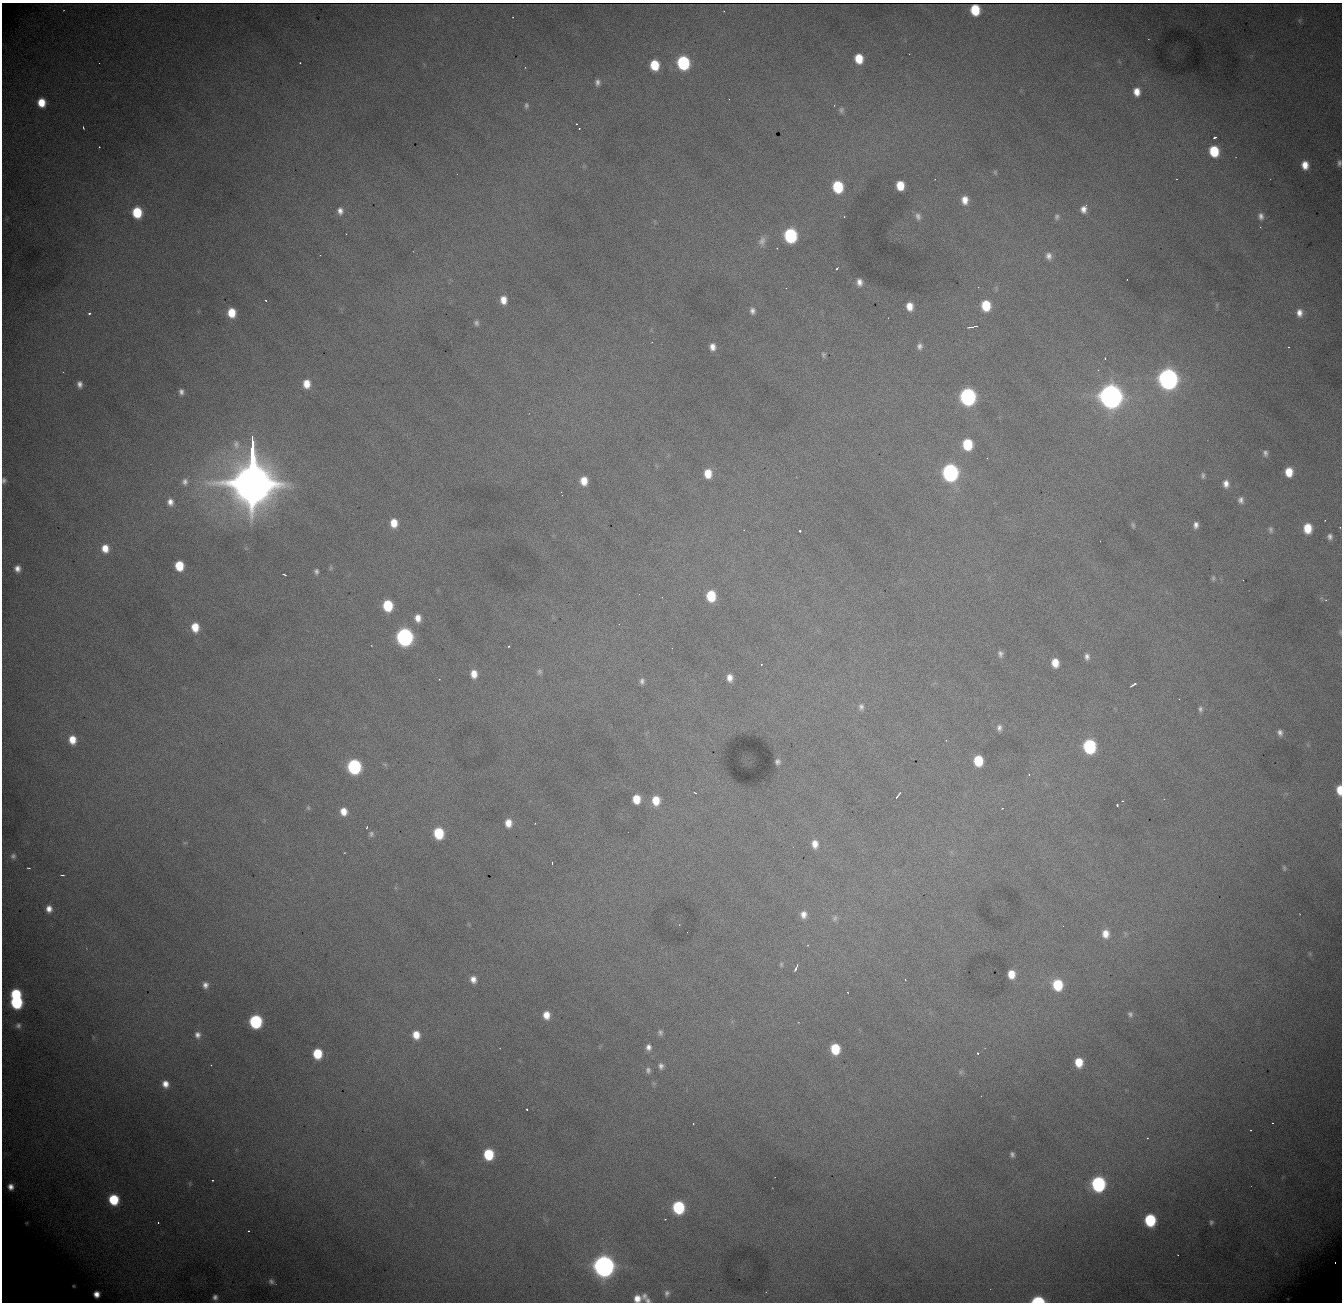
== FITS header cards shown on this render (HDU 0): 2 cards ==
NAXIS1  = 1340
NAXIS2  = 1300

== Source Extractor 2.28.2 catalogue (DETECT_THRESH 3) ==
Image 1340 x 1300 px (HDU 0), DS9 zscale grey, 1 PNG px = 1 image px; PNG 1344 x 1304 px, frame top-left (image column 1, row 1300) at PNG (2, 3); no overlay
Background 2020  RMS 24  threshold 71.5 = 3 sigma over >= 5 px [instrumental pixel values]
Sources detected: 197; all 197 listed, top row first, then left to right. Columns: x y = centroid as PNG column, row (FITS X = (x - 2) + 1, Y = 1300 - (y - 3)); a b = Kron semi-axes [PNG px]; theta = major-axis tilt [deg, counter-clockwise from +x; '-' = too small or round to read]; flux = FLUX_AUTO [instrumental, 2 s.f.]
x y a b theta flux
975 10 8 7 - 5.4e+04
724 11 2 2 - 9.7e+02
859 59 8 6 -80 3.8e+04
300 63 2 2 - 1.1e+03
683 63 9 7 -81 2.1e+05
655 65 8 7 - 5.5e+04
525 67 2 2 - 1.3e+03
597 82 8 6 87 6.5e+03
1137 92 9 7 -83 1.7e+04
729 99 2 2 - 8.0e+02
41 103 8 7 - 3.3e+04
526 105 8 5 86 3.7e+03
841 110 9 7 68 4.5e+03
577 124 3 2 - 1.6e+03
83 128 3 2 - 1.7e+03
1215 137 4 3 - 2.9e+03
99 147 3 3 - 1.3e+03
1214 151 9 7 -78 6.6e+04
1339 163 8 5 81 4.9e+03
1305 165 8 7 - 1.9e+04
995 172 6 5 - 2.2e+03
900 186 8 6 -84 3.4e+04
838 187 9 7 -81 9.9e+04
965 200 10 7 -88 1.7e+04
1083 209 10 8 77 1.2e+04
340 211 10 8 -78 1.0e+04
137 212 8 7 - 6.9e+04
918 216 11 8 -73 9.0e+03
1261 216 10 8 -81 8.3e+03
1057 217 10 7 -88 5.7e+03
346 234 2 2 - 8.8e+02
790 235 9 8 - 2.3e+05
762 241 13 9 71 9.5e+03
1049 256 10 8 -76 9.5e+03
837 268 3 2 - 3.6e+03
859 282 9 7 -82 9.7e+03
265 300 3 2 - 1.3e+03
503 300 9 7 -81 1.8e+04
909 306 8 6 -82 1.7e+04
986 306 9 7 -84 5.7e+04
752 311 8 7 - 7.2e+03
89 313 3 3 - 3.1e+03
231 313 8 7 - 3.4e+04
1299 313 10 7 -87 1.2e+04
476 323 7 6 - 4.4e+03
976 326 4 2 - 1.7e+03
971 327 7 2 3 3.2e+03
919 346 7 6 - 5.8e+03
712 347 8 7 - 1.2e+04
1289 347 3 2 - 8.1e+02
823 355 7 5 -77 3.1e+03
1105 358 3 3 - 1.0e+03
1168 379 10 9 - 1.3e+06
80 384 7 5 -80 7.6e+03
307 384 9 7 88 2.2e+04
181 392 7 5 -80 6.1e+03
1111 396 10 9 - 2.4e+06
968 397 9 8 - 5.2e+05
236 444 13 9 -84 1.2e+04
967 444 9 7 -82 7.3e+04
1265 453 8 6 -81 5.6e+03
950 472 10 8 -84 5.3e+05
1289 472 8 6 -87 2.9e+04
708 473 8 7 - 2.9e+04
252 474 50 11 -90 1.9e+07
1203 475 8 5 90 3.9e+03
4 480 6 5 - 4.2e+03
584 481 9 7 -86 2.3e+04
185 482 9 8 - 7.9e+03
1226 484 9 7 -84 1.1e+04
1241 500 9 7 -81 7.1e+03
170 502 9 8 - 1.1e+04
394 523 9 7 -86 2.5e+04
1133 525 7 4 -75 2.7e+03
1196 525 8 6 86 7.5e+03
1307 528 9 7 -89 3.7e+04
744 530 2 2 - 8.3e+02
1271 530 9 6 -89 4.5e+03
800 531 3 3 - 4.3e+03
1330 536 7 6 - 5.9e+03
105 548 9 7 -84 2.1e+04
179 566 8 7 - 4.8e+04
17 569 8 7 - 1.0e+04
316 571 5 4 - 3.9e+03
284 574 4 2 - 1.7e+03
1213 578 8 5 83 3.3e+03
639 594 2 2 - 8.0e+02
711 596 9 7 -87 5.9e+04
1326 600 5 4 - 1.7e+03
388 606 8 7 - 7.9e+04
418 618 9 7 -82 1.4e+04
195 627 9 7 -86 2.9e+04
404 637 9 8 - 6.1e+05
509 646 3 2 - 1.3e+03
1000 654 9 7 -79 6.0e+03
1087 657 8 6 -88 6.5e+03
1055 663 8 6 -79 2.2e+04
761 665 3 2 - 3.5e+03
539 671 7 7 - 4.0e+03
474 674 9 7 -89 1.8e+04
730 678 9 7 -85 1.2e+04
439 679 2 2 - 1.1e+03
642 681 8 6 85 5.3e+03
1134 684 7 3 27 5.0e+03
1179 699 2 2 - 8.7e+02
861 707 9 7 85 6.0e+03
1200 709 8 5 85 4.7e+03
999 728 8 6 -84 6.2e+03
1280 733 8 6 -71 6.5e+03
72 740 9 7 -82 2.3e+04
1089 746 9 8 - 2.0e+05
978 761 8 7 - 5.6e+04
778 762 5 5 - 4.4e+03
354 767 9 8 - 2.7e+05
1029 774 4 3 - 1.3e+03
1339 790 8 5 -88 2.7e+04
695 793 3 2 - 1.3e+03
898 795 7 2 55 3.4e+03
636 799 7 6 - 3.0e+04
656 800 10 8 -86 3.0e+04
1123 801 2 2 - 1.4e+03
1117 805 4 2 - 6.2e+03
308 808 7 5 -69 2.6e+03
1002 808 3 2 - 9.2e+02
343 811 9 7 -77 1.8e+04
508 823 9 7 87 1.7e+04
367 827 4 3 - 1.9e+03
439 833 8 7 - 8.0e+04
371 834 8 7 - 4.8e+03
185 843 6 3 19 1.7e+03
815 844 10 7 -83 1.4e+04
13 856 7 7 - 4.5e+03
552 863 2 2 - 1.1e+03
29 868 3 2 - 3.3e+03
1284 868 8 4 -73 2.7e+03
62 875 4 2 - 1.7e+03
49 909 8 7 - 1.2e+04
803 914 9 8 - 1.1e+04
835 918 9 6 62 4.6e+03
1105 934 10 8 -85 1.8e+04
1310 954 6 4 -73 2.2e+03
781 964 7 5 -77 2.6e+03
796 968 7 3 63 6.8e+03
1011 974 7 6 - 2.4e+04
473 979 8 7 - 1.1e+04
905 980 3 3 - 1.1e+03
205 985 8 7 - 8.4e+03
1057 985 9 8 - 6.9e+04
16 994 7 7 - 8.2e+04
16 1002 8 8 - 1.6e+05
1130 1014 7 7 - 4.5e+03
546 1015 8 6 -84 1.8e+04
256 1022 8 8 - 2.0e+05
18 1025 8 7 - 5.3e+03
660 1032 8 6 -72 4.2e+03
197 1035 9 8 - 8.4e+03
416 1035 8 7 - 2.2e+04
648 1047 7 6 - 7.3e+03
835 1049 8 7 - 5.6e+04
978 1053 3 3 - 5.7e+03
317 1054 8 7 - 5.4e+04
1079 1062 8 7 - 3.2e+04
211 1065 2 2 - 8.7e+02
661 1066 8 6 -81 6.0e+03
648 1070 8 6 -83 5.0e+03
961 1072 7 6 - 3.3e+03
165 1084 8 7 - 1.4e+04
527 1109 3 2 - 3.4e+03
693 1123 3 2 - 3.7e+03
1272 1123 3 2 - 2.6e+03
1250 1130 3 2 - 8.8e+02
1147 1138 2 2 - 9.3e+02
488 1154 8 7 - 7.6e+04
1012 1154 6 5 - 4.7e+03
190 1184 6 4 -72 2.2e+03
1098 1184 9 8 - 3.0e+05
11 1187 5 5 - 8.3e+03
114 1200 8 7 - 7.5e+04
678 1207 9 8 - 1.5e+05
665 1219 2 2 - 1.2e+03
1150 1220 9 7 -84 1.2e+05
158 1222 3 2 - 2.4e+03
1211 1222 6 4 86 3.2e+03
26 1223 5 4 - 1.9e+03
248 1231 3 2 - 1.9e+03
1178 1255 2 2 - 1.0e+03
1335 1262 2 2 - 4.6e+03
604 1266 10 9 - 1.6e+06
271 1281 8 7 - 5.6e+03
73 1286 4 3 - 2.7e+03
667 1293 8 7 - 6.0e+03
96 1294 6 5 - 1.2e+04
644 1296 7 6 - 5.5e+03
215 1297 6 5 - 5.9e+03
637 1298 7 7 - 1.5e+04
648 1300 7 6 - 4.8e+03
1038 1301 8 4 1 1.2e+05
At the frame edge (FLAGS 8, measured only in part): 6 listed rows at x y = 1339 163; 4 480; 1339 790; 637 1298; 648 1300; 1038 1301